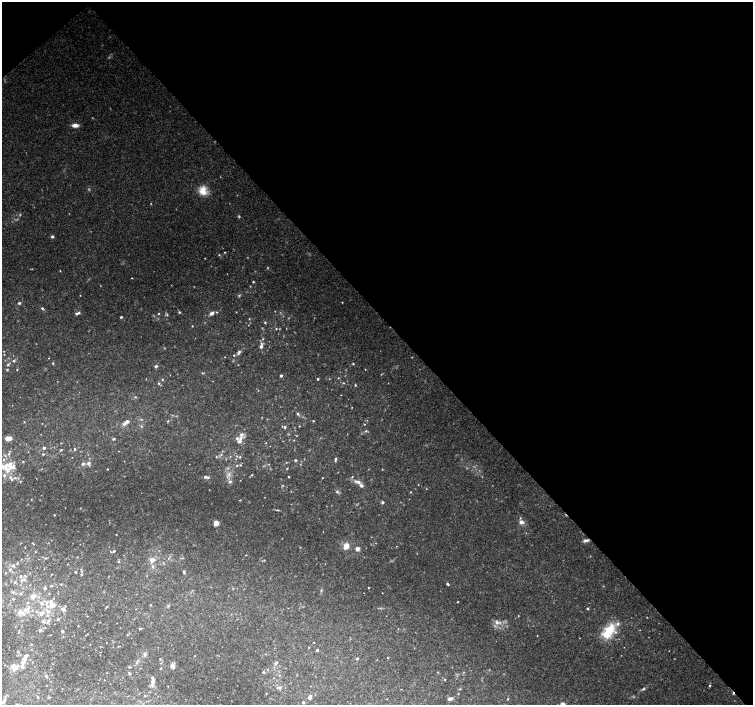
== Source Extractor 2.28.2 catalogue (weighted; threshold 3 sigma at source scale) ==
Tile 3 of 4 x 4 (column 3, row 1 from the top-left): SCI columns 3014-4515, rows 4433-5838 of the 6019 x 5987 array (HDU 1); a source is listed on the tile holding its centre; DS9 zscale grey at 2 x 2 block average (1 PNG px = mean of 2 x 2 image px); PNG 755 x 707 px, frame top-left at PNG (2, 2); no overlay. Shown black and unused: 46% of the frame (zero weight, under 3 of 4 exposures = <1% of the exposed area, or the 3 px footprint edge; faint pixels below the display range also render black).
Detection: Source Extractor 2.28.2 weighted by HDU 2 'WHT'; one run over the whole footprint, this tile lists its part. Background 0.0923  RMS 0.0056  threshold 0.025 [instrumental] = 3 sigma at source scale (4.5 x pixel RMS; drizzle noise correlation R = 1.50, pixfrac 1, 0.0396/0.0396 arcsec/px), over >= 5 px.
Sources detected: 253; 14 too faint to see at this stretch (2 x 2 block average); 1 cosmic-ray / hot-pixel residue — not listed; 1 coinciding with a brighter row at this scale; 27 inside a brighter listed object's ellipse — not listed separately; the other 210 listed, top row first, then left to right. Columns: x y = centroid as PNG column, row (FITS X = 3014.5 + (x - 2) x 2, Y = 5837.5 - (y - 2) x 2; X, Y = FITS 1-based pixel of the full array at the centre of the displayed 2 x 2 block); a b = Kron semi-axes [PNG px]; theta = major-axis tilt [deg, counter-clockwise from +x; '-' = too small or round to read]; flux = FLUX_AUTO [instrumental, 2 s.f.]
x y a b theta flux
75 125 8 4 2 6.9
203 191 12 10 -75 17
52 237 4 3 - 2.2
225 252 3 2 - 0.86
219 255 3 2 - 0.88
205 258 2 2 - 0.6
60 271 2 2 - 0.71
132 278 2 2 - 0.58
253 282 3 2 - 1.2
80 295 2 2 - 0.58
342 302 2 2 - 0.78
19 303 3 2 - 2.1
42 308 4 3 - 1.7
179 312 3 2 - 1.6
76 313 3 3 - 2.6
158 313 3 2 - 0.85
212 313 6 4 24 5.4
167 315 3 2 - 1.1
121 317 2 2 - 1.9
249 319 2 2 - 0.68
265 322 3 2 - 1.1
192 326 2 2 - 0.88
276 329 3 2 - 0.92
261 346 4 4 - 3.4
239 352 5 4 - 2.7
4 354 2 2 - 0.56
234 355 3 2 - 1.1
225 357 2 2 - 0.45
412 357 2 2 - 0.49
14 361 3 3 - 1.6
53 363 4 2 - 1.1
353 364 2 2 - 1.3
8 365 3 3 - 1.7
238 365 2 2 - 0.5
156 366 3 3 - 2.9
7 369 3 3 - 1.1
365 369 2 2 - 0.53
17 370 2 2 - 0.66
202 373 3 3 - 0.97
281 376 2 2 - 2.8
338 378 2 2 - 0.64
162 379 2 2 - 0.95
318 379 2 2 - 1.8
159 383 3 3 - 1.5
343 383 3 2 - 0.85
355 385 2 2 - 1.4
258 390 2 2 - 0.46
135 397 3 2 - 0.89
297 414 5 3 - 1.8
141 419 3 2 - 1.1
168 421 3 2 - 1.1
313 421 2 2 - 0.94
24 422 3 2 - 0.76
126 422 10 4 38 5.8
364 424 3 2 - 0.84
141 426 3 3 - 1.6
299 426 2 2 - 0.77
285 427 3 3 - 2
366 431 3 3 - 1.6
9 438 8 4 8 8.2
240 438 6 4 69 4.2
114 439 4 2 - 1.5
294 440 2 2 - 0.66
266 443 2 2 - 0.59
44 448 2 2 - 4.1
74 449 4 2 - 1.6
61 450 5 2 - 1.3
9 454 3 3 - 1.5
43 454 3 2 - 1.4
221 454 3 3 - 1.2
216 457 3 2 - 0.84
240 457 3 3 - 1.3
335 458 4 3 - 1.7
295 460 2 2 - 2.8
88 463 6 4 -67 3.7
83 464 4 3 - 2.9
237 465 3 2 - 0.94
240 465 3 3 - 0.98
11 466 17 10 -16 19
107 469 2 2 - 0.78
287 469 2 2 - 0.78
229 474 7 4 85 4.6
4 475 4 3 - 3
252 475 2 2 - 0.86
289 476 2 2 - 1.1
10 477 3 3 - 2
205 477 3 2 - 2.5
208 477 4 3 - 2.1
352 477 3 2 - 0.85
18 478 3 3 - 1.1
322 478 2 2 - 0.65
240 480 2 2 - 0.39
20 481 3 2 - 0.81
230 482 4 3 - 2.8
358 482 8 4 -45 4.9
283 485 3 2 - 0.88
291 491 2 2 - 0.49
337 492 4 4 - 2
31 499 2 2 - 0.53
240 500 2 2 - 0.77
382 502 3 3 - 2.4
54 515 2 2 - 0.94
521 522 6 5 - 6.3
216 523 3 3 - 26
116 534 2 2 - 0.57
586 540 8 3 16 3.8
32 543 2 2 - 0.86
80 544 2 2 - 0.4
346 546 3 3 - 23
396 546 2 2 - 0.49
357 549 3 2 - 12
114 551 2 2 - 2
35 552 3 2 - 0.66
246 555 3 2 - 0.6
77 557 3 2 - 0.71
168 558 2 2 - 0.81
152 560 4 4 - 10
119 561 3 3 - 1.4
17 563 4 2 - 0.94
163 563 3 2 - 0.85
13 565 4 4 - 2.6
152 566 4 3 - 2.1
10 569 5 3 - 2.5
75 572 2 2 - 1.3
184 572 4 2 - 2.1
52 574 3 2 - 0.55
81 574 2 2 - 1.8
24 575 3 3 - 1.1
20 576 3 3 - 1.6
24 579 4 3 - 2.3
15 582 3 3 - 1.9
61 584 3 2 - 0.99
448 584 4 3 - 1.6
51 586 4 2 - 1.2
45 588 3 2 - 3.7
368 588 2 2 - 1
321 590 4 3 - 1.3
13 592 5 3 - 2.3
382 593 2 2 - 0.47
49 594 3 2 - 0.72
33 596 5 4 - 9.2
13 599 4 2 - 0.72
457 602 2 2 - 0.82
52 605 11 6 -7 11
150 605 2 2 - 0.73
168 606 3 3 - 1
107 607 3 2 - 0.64
28 608 7 3 49 3.5
587 608 3 2 - 1.3
63 609 5 4 - 4.2
36 611 3 2 - 0.88
48 611 4 4 - 2.6
20 612 5 5 - 8.1
41 613 3 3 - 6.2
87 616 2 2 - 0.65
647 617 2 2 - 0.7
58 619 3 3 - 1.7
48 620 4 3 - 1.9
43 621 6 3 -12 2.7
497 622 8 5 -56 5.7
78 626 2 2 - 0.72
45 628 2 2 - 0.55
140 629 3 2 - 1.5
40 630 3 3 - 1.8
609 630 20 11 50 36
62 631 2 2 - 2.1
86 635 2 2 - 0.46
127 635 2 2 - 0.82
537 636 2 2 - 0.64
314 642 2 2 - 0.64
31 644 2 2 - 0.54
90 644 2 2 - 0.4
317 650 2 2 - 2.1
18 652 3 2 - 0.9
144 654 5 3 - 2.6
27 655 2 2 - 2.1
100 655 2 2 - 0.49
195 656 2 2 - 0.57
388 657 2 2 - 0.95
160 659 3 2 - 1.1
357 659 2 2 - 2
23 662 8 4 64 9
136 663 3 2 - 1.2
276 663 4 3 - 3.4
172 666 3 3 - 10
130 667 5 2 - 1.2
161 668 3 2 - 1
14 669 9 5 58 6.2
264 672 4 3 - 1.6
437 672 3 2 - 0.9
129 673 5 3 - 1.7
45 675 3 3 - 0.98
279 675 3 2 - 0.9
104 680 2 2 - 0.45
153 680 9 5 -90 6.5
445 680 3 2 - 0.77
710 686 3 3 - 1.2
280 688 4 3 - 2.6
460 689 3 2 - 0.84
643 689 6 3 37 2.3
266 693 2 2 - 0.87
458 693 2 2 - 0.73
37 696 3 2 - 0.92
145 696 3 2 - 0.9
309 698 3 3 - 3.6
450 699 6 3 8 4.5
508 699 4 2 - 0.93
4 701 7 4 62 3.1
303 702 3 3 - 1.4
563 704 6 4 -37 8.3
Overlapping masked pixels (flux is a lower limit): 1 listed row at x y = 586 540
Isophote crosses this tile's border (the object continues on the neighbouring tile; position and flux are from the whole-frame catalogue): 2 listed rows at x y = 11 466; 563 704
Diffuse or blended objects may show on this block-average render without a row.